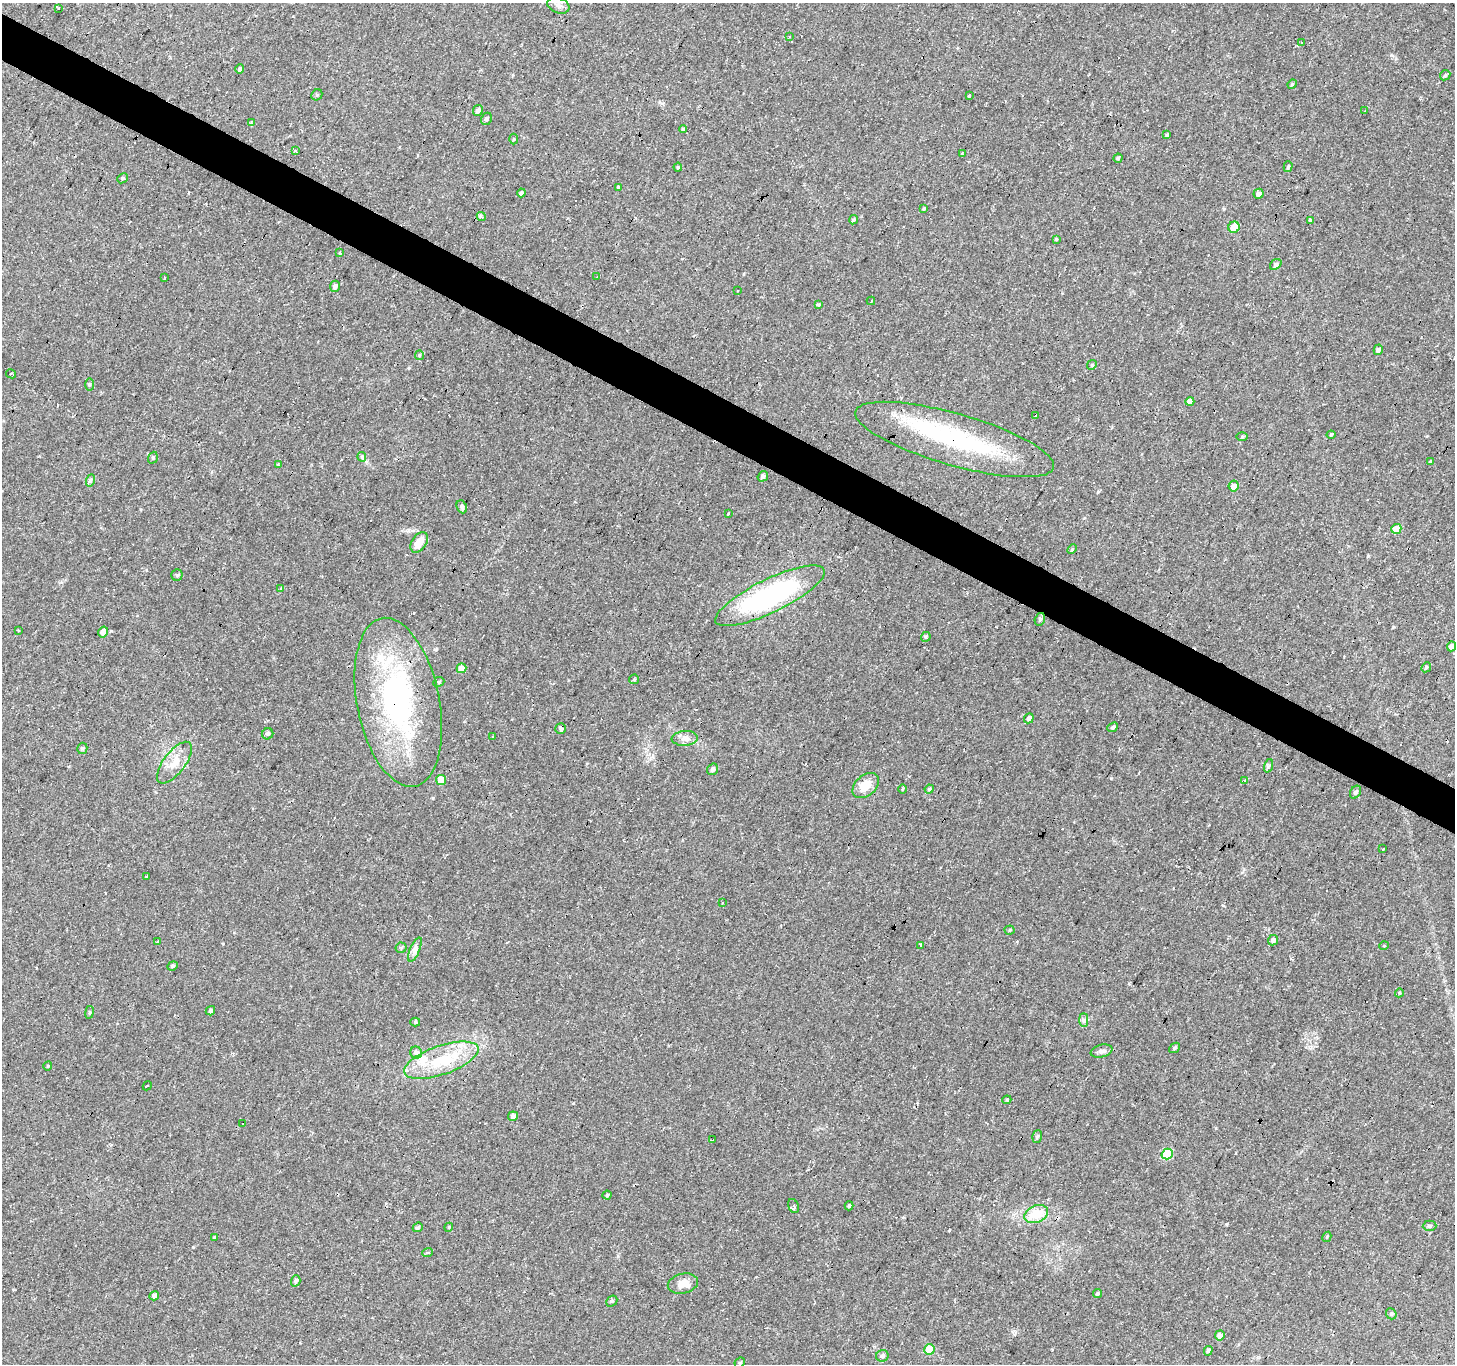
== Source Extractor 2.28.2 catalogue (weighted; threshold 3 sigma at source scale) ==
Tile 11 of 4 x 4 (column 3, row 3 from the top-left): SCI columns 2909-4361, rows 1621-2982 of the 5813 x 5898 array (HDU 1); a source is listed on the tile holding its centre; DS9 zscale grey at full resolution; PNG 1457 x 1366 px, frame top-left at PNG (2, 3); each listed source drawn as its Kron ellipse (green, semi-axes under 4 px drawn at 4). Shown black and unused: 3% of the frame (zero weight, under 2 of 3 exposures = <1% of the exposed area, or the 3 px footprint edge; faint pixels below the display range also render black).
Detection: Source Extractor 2.28.2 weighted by HDU 2 'WHT'; one run over the whole footprint, this tile lists its part. Background 0.0542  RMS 0.0044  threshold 0.0198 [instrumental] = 3 sigma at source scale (4.5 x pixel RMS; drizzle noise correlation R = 1.50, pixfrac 1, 0.0396/0.0396 arcsec/px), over >= 5 px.
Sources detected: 162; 2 inside a brighter object's white glare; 17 cosmic-ray / hot-pixel residue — neither listed nor drawn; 4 inside a brighter listed object's ellipse — not listed separately; the other 139 listed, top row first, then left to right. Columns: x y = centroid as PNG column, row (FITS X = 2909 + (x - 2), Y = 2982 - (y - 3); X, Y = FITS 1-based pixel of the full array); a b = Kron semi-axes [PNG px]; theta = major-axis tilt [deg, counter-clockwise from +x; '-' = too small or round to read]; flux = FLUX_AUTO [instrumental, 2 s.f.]
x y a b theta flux
558 5 11 8 -20 2.3
59 8 2 2 - 0.58
789 37 3 3 - 0.5
1301 42 3 2 - 0.63
240 69 5 4 - 0.97
1445 75 5 4 - 0.62
1292 84 5 4 - 0.52
317 95 6 5 - 0.66
969 95 3 2 - 0.42
478 111 6 5 - 1.6
1365 111 3 3 - 2
486 119 6 5 - 0.92
251 123 3 3 - 2
683 129 4 4 - 0.63
1167 135 4 3 - 0.66
514 139 5 3 - 0.4
295 150 3 3 - 1.3
962 153 3 3 - 0.4
1118 158 4 4 - 0.82
678 167 4 4 - 0.46
1288 167 5 4 - 0.76
122 178 5 4 - 0.67
618 187 4 4 - 0.41
521 193 4 3 - 0.8
1258 194 5 5 - 2.1
924 208 4 3 - 0.58
481 217 5 4 - 0.7
853 220 5 4 - 0.72
1311 220 3 3 - 34
1234 227 6 5 - 6.8
1056 239 4 3 - 0.45
339 252 3 3 - 2.7
1276 264 6 4 39 1.2
597 277 3 3 - 1.4
165 278 3 2 - 0.72
335 286 5 5 - 1.4
738 290 3 2 - 0.47
871 301 4 2 - 0.82
818 304 3 3 - 9.8
1378 350 5 4 - 1.4
419 355 5 4 - 0.53
1092 365 5 4 - 0.54
11 374 5 3 - 0.81
89 384 6 3 89 0.62
1190 401 4 4 - 2.1
1035 416 3 3 - 2.2
1331 435 4 4 - 0.45
1242 436 6 4 1 0.43
955 439 103 26 -16 59
362 457 5 4 - 1.5
153 458 6 4 70 0.59
1430 461 3 3 - 0.42
278 465 4 3 - 0.53
763 476 5 4 - 1.1
91 480 6 4 70 0.7
1234 486 5 5 - 2.2
462 507 7 5 -66 1.1
729 513 3 3 - 3.1
1396 529 5 4 - 6.7
419 542 11 7 56 5.2
1072 549 6 3 46 0.59
177 575 5 5 - 0.7
281 588 3 3 - 0.87
770 596 60 16 26 78
1040 619 6 5 - 1
18 630 3 2 - 0.5
103 632 5 5 - 3
926 637 5 4 - 0.71
1451 646 5 4 - 2.2
1426 667 5 4 - 0.55
461 668 5 4 - 4.1
634 679 5 4 - 0.53
439 682 6 4 24 0.63
398 702 86 41 -79 90
1029 718 5 4 - 1.5
1113 727 6 4 40 0.64
561 729 5 5 - 1.2
268 734 6 5 - 1.1
493 736 3 3 - 1
685 738 13 7 4 2.4
82 748 6 5 - 0.83
174 763 25 10 53 6.4
1268 766 7 4 71 0.7
712 769 6 5 - 1.2
441 780 5 5 - 7.5
1244 780 3 3 - 1.3
866 785 15 10 42 6.6
902 789 5 3 - 0.49
929 789 4 4 - 0.68
1356 792 7 5 58 0.98
1383 849 3 2 - 0.64
147 876 3 2 - 0.69
722 902 3 2 - 0.41
1010 930 5 4 - 0.56
1273 940 5 5 - 1.6
157 942 3 3 - 1.2
920 945 4 3 - 0.78
1384 946 5 3 - 0.31
401 948 5 5 - 0.63
415 950 13 5 67 1.8
173 966 5 4 - 0.65
1399 993 4 3 - 0.44
210 1011 5 4 - 0.92
89 1012 6 3 81 0.54
1084 1020 7 4 -90 1.1
415 1022 5 4 - 0.57
1175 1048 6 4 40 0.8
1101 1051 11 6 13 1.5
416 1053 6 6 - 1.9
441 1060 39 14 19 19
48 1066 4 3 - 0.34
147 1086 5 2 - 0.44
1007 1100 4 4 - 0.52
513 1116 5 4 - 1.7
242 1123 3 3 - 0.83
1037 1137 6 4 71 0.89
713 1140 3 3 - 3.6
1167 1154 5 5 - 16
607 1195 4 4 - 0.63
793 1206 7 5 -64 1.1
849 1206 5 3 - 0.62
1036 1214 12 8 23 9.7
1430 1226 7 5 2 0.8
418 1227 5 4 - 0.73
449 1227 4 3 - 0.41
214 1237 4 3 - 0.49
1327 1237 5 4 - 0.43
428 1252 5 3 - 0.49
296 1281 5 4 - 1.1
683 1284 15 10 13 4.9
1097 1294 4 4 - 0.66
154 1296 5 4 - 2.1
612 1301 6 5 - 0.68
1391 1314 6 5 - 0.74
1220 1335 5 5 - 1.7
930 1349 5 5 - 13
1208 1351 5 4 - 0.93
882 1356 6 6 - 1.1
740 1363 5 4 - 0.71
Overlapping masked pixels (flux is a lower limit): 2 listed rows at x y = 955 439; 398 702
Unlisted compact peaks at least as high as the median listed source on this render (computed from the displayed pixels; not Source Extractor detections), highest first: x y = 1111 778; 433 798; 1368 556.